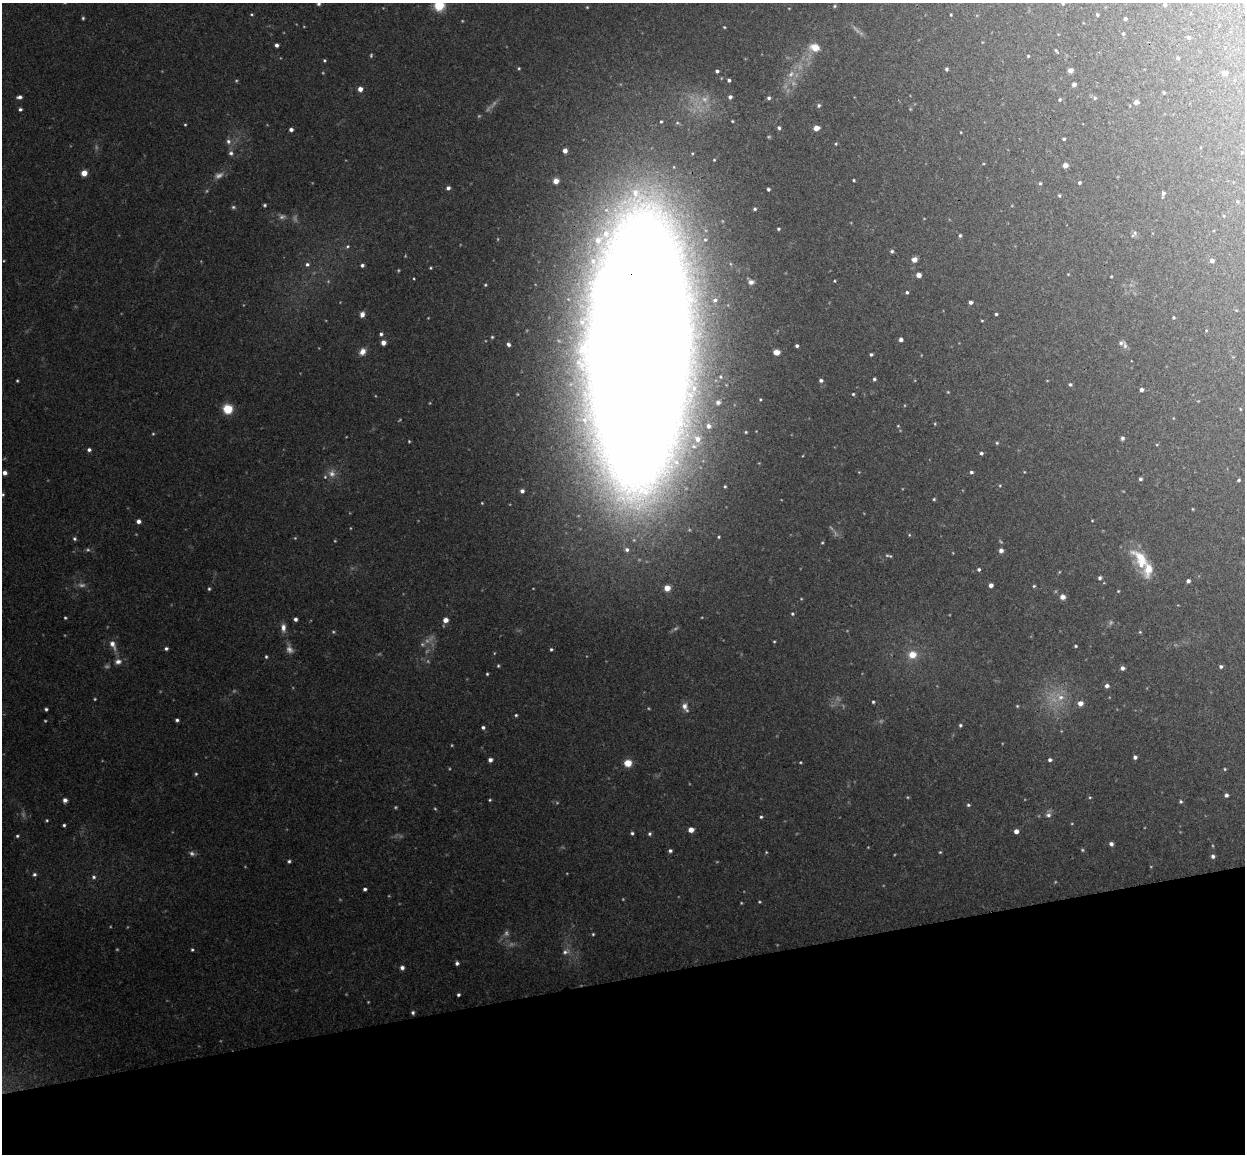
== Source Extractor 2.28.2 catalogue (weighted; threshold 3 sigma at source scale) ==
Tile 14 of 4 x 4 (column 2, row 4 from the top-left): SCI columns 1300-2542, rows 154-1305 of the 5086 x 5029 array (HDU 1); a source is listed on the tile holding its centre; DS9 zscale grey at full resolution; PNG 1247 x 1156 px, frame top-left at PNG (2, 3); no overlay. Shown black and unused: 15% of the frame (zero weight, under 3 of 4 exposures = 5% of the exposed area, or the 3 px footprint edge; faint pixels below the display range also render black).
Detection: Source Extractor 2.28.2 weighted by HDU 2 'WHT'; one run over the whole footprint, this tile lists its part. Background 0.0493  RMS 0.0046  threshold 0.0208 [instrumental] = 3 sigma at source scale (4.5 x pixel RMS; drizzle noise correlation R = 1.50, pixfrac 1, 0.05/0.05 arcsec/px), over >= 5 px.
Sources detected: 256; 42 too faint to see at this stretch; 1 inside a brighter object's white glare — not listed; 3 inside a brighter listed object's ellipse — not listed separately; the other 210 listed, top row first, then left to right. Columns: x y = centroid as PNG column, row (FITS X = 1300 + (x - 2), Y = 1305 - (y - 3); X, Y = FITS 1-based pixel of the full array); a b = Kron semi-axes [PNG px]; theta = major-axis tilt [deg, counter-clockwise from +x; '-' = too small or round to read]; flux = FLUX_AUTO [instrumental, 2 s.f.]
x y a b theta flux
1063 3 4 4 - 0.51
318 4 5 4 - 0.92
439 5 8 8 - 15
1165 5 4 4 - 1.4
834 6 4 4 - 0.57
251 14 5 4 - 0.53
951 15 3 3 - 0.47
1097 15 4 3 - 0.64
83 18 4 4 - 0.67
1125 19 3 3 - 1
724 27 3 2 - 0.39
1123 34 4 4 - 0.71
1189 37 4 4 - 1.5
277 45 4 3 - 1.5
815 47 14 10 -16 5.8
1056 51 6 3 -44 0.62
1028 56 4 3 - 0.48
1178 58 4 4 - 0.9
324 60 4 4 - 0.62
519 68 4 4 - 0.52
946 69 4 4 - 0.86
1070 70 4 4 - 3.2
717 71 4 3 - 1
1225 73 5 4 - 2.7
729 80 4 3 - 0.96
1074 84 4 4 - 1.6
360 89 5 4 - 3.2
1164 92 3 3 - 0.57
19 97 6 4 10 1.6
730 97 5 4 - 1.3
769 98 4 4 - 0.99
1095 98 6 5 - 0.89
1060 100 5 4 - 0.7
1136 102 6 6 - 1.5
819 105 6 5 - 0.96
20 109 4 4 - 1.1
661 121 4 3 - 0.56
732 121 3 3 - 0.45
779 128 5 4 - 0.97
816 128 5 4 - 4.9
291 130 4 4 - 1.7
1064 139 3 3 - 0.75
228 141 7 7 - 1.7
836 144 4 3 - 0.51
565 151 4 4 - 2.8
231 153 7 6 - 1.4
1065 165 5 4 - 3
84 173 4 4 - 8
854 180 3 2 - 0.52
556 181 5 4 - 3.9
1040 183 4 4 - 0.64
1079 183 4 3 - 0.86
448 188 5 5 - 1.5
768 189 3 3 - 0.88
1163 193 6 4 79 1.1
1059 195 5 4 - 0.63
1238 202 5 3 - 0.55
265 205 4 3 - 0.71
233 207 6 5 - 0.81
755 209 4 3 - 0.71
1224 216 5 3 - 0.37
778 229 4 3 - 0.72
1135 233 6 5 - 0.93
960 235 5 4 - 0.8
347 246 6 4 44 0.72
892 251 5 4 - 0.87
914 259 5 4 - 3.9
1212 261 5 4 - 1.8
307 264 5 5 - 1.1
362 265 4 3 - 1.1
430 268 4 3 - 0.51
1068 274 3 3 - 0.35
918 275 4 4 - 3.1
1111 276 3 2 - 0.4
835 281 3 2 - 0.43
751 282 7 6 - 1.7
485 285 5 4 - 0.64
907 292 4 4 - 0.82
715 300 7 6 - 1.7
970 302 4 4 - 1.6
1236 310 4 3 - 0.36
362 314 6 5 - 2.2
996 314 3 3 - 0.69
1173 317 4 4 - 0.57
982 321 4 3 - 0.44
1206 330 4 2 - 0.33
381 334 4 4 - 1
492 337 5 5 - 0.72
901 340 4 4 - 1.8
383 342 4 4 - 3.2
508 344 5 5 - 1.4
1125 345 10 5 -78 1.5
797 346 3 3 - 1.1
639 348 172 60 88 5400
362 352 9 7 61 3.2
776 352 5 4 - 4.5
871 354 4 3 - 0.97
874 379 4 3 - 0.86
821 380 4 4 - 1.1
17 381 3 2 - 0.51
1070 384 5 4 - 0.84
1141 390 4 4 - 1.8
948 392 4 3 - 0.41
853 394 3 3 - 0.5
718 402 6 6 - 1.6
228 409 7 7 - 13
1240 409 4 3 - 0.41
708 426 7 6 - 2.2
898 426 4 3 - 0.42
746 432 4 3 - 0.48
1122 438 4 4 - 1.2
697 439 12 10 -48 6.6
409 441 4 3 - 0.48
997 443 4 4 - 0.57
89 450 5 4 - 1.2
981 453 4 4 - 1
971 472 4 4 - 0.95
5 473 4 4 - 2.2
325 477 5 5 - 0.79
1140 479 4 4 - 1.1
1239 480 4 3 - 0.67
1000 485 5 3 - 0.47
725 486 3 3 - 0.54
522 491 4 4 - 1.4
3 494 4 3 - 0.6
934 499 4 4 - 0.57
1193 509 3 3 - 0.41
1092 520 4 3 - 0.35
138 521 5 4 - 1.9
719 537 4 3 - 0.48
74 539 5 5 - 0.84
627 550 6 6 - 1.6
1001 550 5 5 - 2
889 556 10 4 -9 0.84
1141 559 33 16 -58 17
979 569 4 4 - 0.91
1059 572 5 3 - 0.4
1100 578 5 5 - 1
1188 581 4 4 - 1.5
991 585 4 4 - 2.2
1034 586 4 4 - 0.62
667 588 5 5 - 6
209 589 5 4 - 0.7
1118 591 4 4 - 0.45
1063 597 6 5 - 3
792 614 4 4 - 0.63
65 618 4 3 - 0.54
295 619 4 4 - 1.4
445 620 5 5 - 2.9
283 627 11 7 -89 2.8
1140 632 4 4 - 0.52
774 641 4 3 - 0.43
113 644 14 7 -63 3.4
1076 646 3 3 - 0.6
166 648 4 4 - 1
551 649 4 4 - 0.72
912 655 8 8 - 7.1
266 657 4 3 - 0.66
118 662 9 7 4 2.3
498 666 4 3 - 0.56
1221 666 4 4 - 1
1122 668 4 4 - 1.8
487 674 3 3 - 0.53
1107 686 5 5 - 1.9
1060 697 16 9 -36 6.8
873 702 4 3 - 0.66
1080 703 5 5 - 3.6
684 706 10 8 -71 2.6
1017 706 4 3 - 0.47
46 709 4 4 - 0.91
516 715 4 3 - 0.58
177 720 4 3 - 0.99
960 725 4 4 - 0.81
483 727 4 4 - 0.97
1135 757 4 4 - 1.4
490 760 4 4 - 1.7
1050 760 4 4 - 1.2
800 762 4 3 - 0.44
628 763 5 5 - 9.8
1225 769 4 4 - 0.5
196 774 5 4 - 0.67
1226 795 4 4 - 1.3
65 800 5 4 - 2
490 800 4 3 - 0.55
1181 801 4 4 - 0.76
968 805 5 4 - 0.74
1048 815 7 7 - 1.7
761 817 4 4 - 0.67
47 820 4 3 - 0.52
64 825 4 4 - 0.81
691 830 5 4 - 4.3
1016 831 4 4 - 2.7
632 833 4 4 - 0.83
650 834 5 4 - 0.87
17 836 4 4 - 0.75
1111 844 4 4 - 1.5
670 851 4 4 - 1.1
940 852 4 4 - 0.48
1213 856 5 5 - 1.2
289 861 4 4 - 0.83
34 874 6 5 - 1.1
94 877 6 6 - 1.2
365 889 4 3 - 1.1
593 934 4 4 - 0.54
192 950 4 3 - 0.61
565 952 11 6 27 2.1
457 963 4 4 - 1.2
402 968 5 5 - 1.7
458 995 3 3 - 0.88
413 1013 4 4 - 0.91
Overlapping masked pixels (flux is a lower limit): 1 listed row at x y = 639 348
Isophote crosses this tile's border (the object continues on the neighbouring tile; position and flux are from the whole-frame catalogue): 4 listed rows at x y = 1063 3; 318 4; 439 5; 639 348